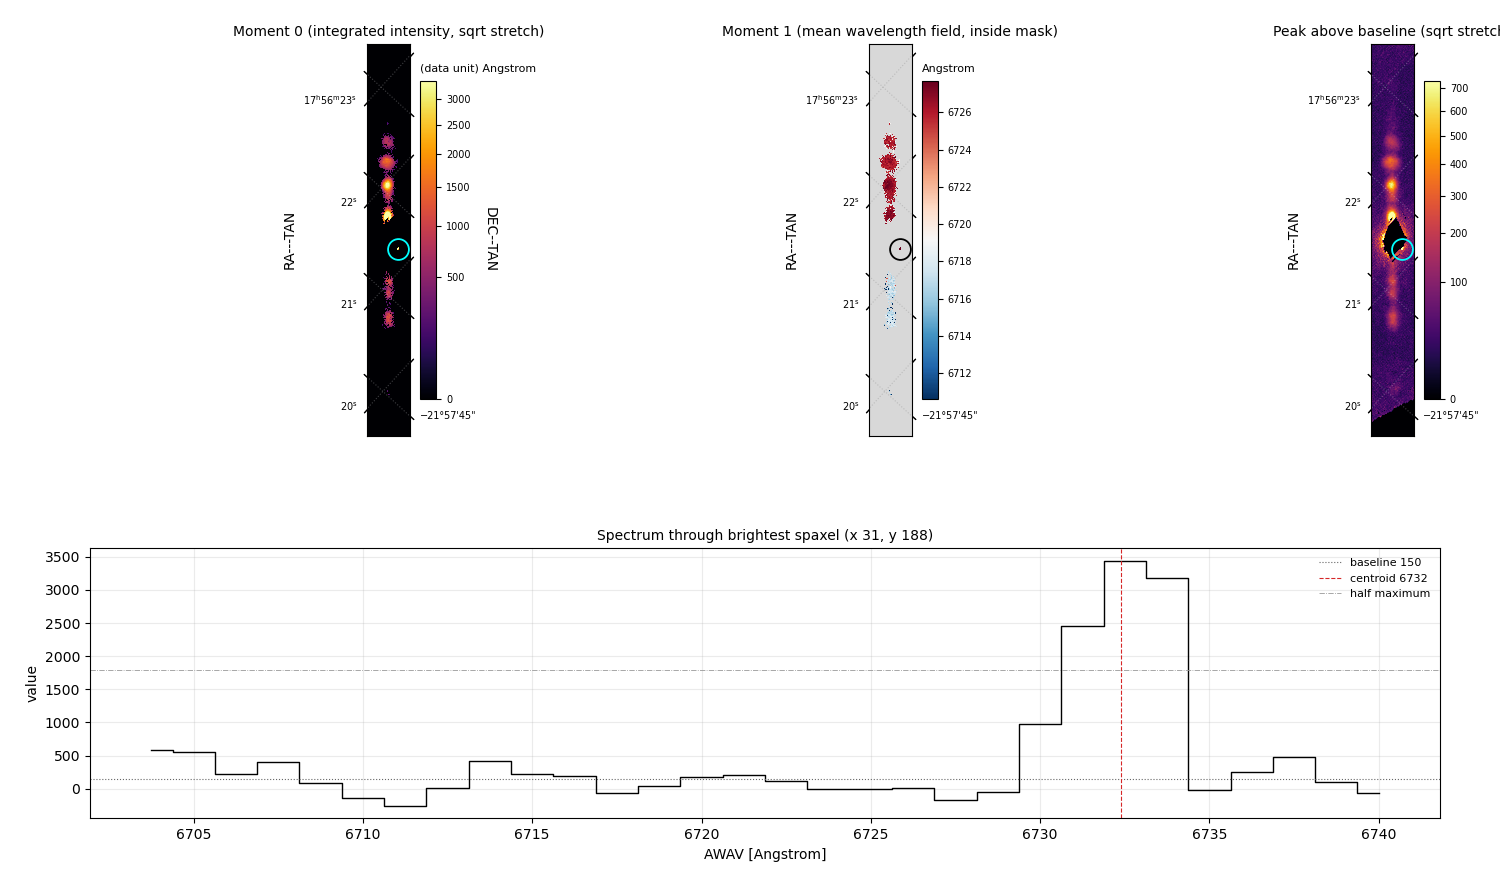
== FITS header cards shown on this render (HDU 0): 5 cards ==
CTYPE1  = 'RA---TAN'           / Right ascension, gnomonic projection
CTYPE2  = 'DEC--TAN'           / Declination, gnomonic projection
CTYPE3  = 'AWAV    '           / Coordinate type code
NAXIS3  =                   30
CUNIT3  = 'Angstrom'           / Units of coordinate increment and value

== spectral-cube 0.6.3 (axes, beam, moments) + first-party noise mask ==
SpectralCube HDU 0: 30 channels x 395 x 43 spaxels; data unit - (no OBJECT/TELESCOP card: untitled figure)
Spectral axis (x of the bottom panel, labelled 'AWAV [Angstrom]'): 6703.7 .. 6740.0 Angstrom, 30 channels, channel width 1.25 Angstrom
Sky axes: RA---TAN/DEC--TAN; field 0.143' x 1.32' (0.2 arcsec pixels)
Beam: none in the file (no ellipse drawn)
Caveat (lower limits): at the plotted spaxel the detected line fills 12 of 30 channels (40%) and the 18 channels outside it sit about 147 (their median) below the dotted baseline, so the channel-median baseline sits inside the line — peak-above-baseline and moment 0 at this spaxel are lower limits by about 147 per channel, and W50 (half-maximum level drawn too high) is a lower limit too
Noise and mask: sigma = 12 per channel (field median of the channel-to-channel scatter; agrees with the line-free scatter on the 14039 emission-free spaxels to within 7%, no correlation factor applied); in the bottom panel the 18 channels outside the detected line wander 121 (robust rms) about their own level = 9.8x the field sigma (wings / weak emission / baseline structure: the noise itself is not readable there); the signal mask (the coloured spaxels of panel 2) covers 7% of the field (22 specks under 2 px dropped from it)
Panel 1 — Moment 0 (line voxels x channel width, (data unit) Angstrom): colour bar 0 .. 3380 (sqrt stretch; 0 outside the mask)
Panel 2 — Moment 1 (intensity-weighted mean wavelength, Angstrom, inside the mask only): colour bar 6710.6 .. 6727.7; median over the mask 6725.8
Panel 3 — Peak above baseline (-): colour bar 0 .. 735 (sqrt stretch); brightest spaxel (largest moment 0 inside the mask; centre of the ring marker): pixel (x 31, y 188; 0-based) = ICRS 17h56m21.2s -21d57m22s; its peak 3290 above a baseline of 150
Panel 4 — spectrum at that spaxel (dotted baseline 150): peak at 6732.5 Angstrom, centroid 6732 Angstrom (red dashed line; intensity-weighted over the run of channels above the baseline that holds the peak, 6729.4 .. 6734.4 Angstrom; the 3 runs listed below outside that range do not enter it, the 1 inside it does), W50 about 4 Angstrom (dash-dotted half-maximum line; edge to edge of the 3 channels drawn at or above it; only the peak's own feature rises above it); detected line = 12 of 30 channels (40%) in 4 separate runs between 6703.1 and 6738.1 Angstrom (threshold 4 sigma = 49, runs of >= 2 channels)
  those 4 runs, left to right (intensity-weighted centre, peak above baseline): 6705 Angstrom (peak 440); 6714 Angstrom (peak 270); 6732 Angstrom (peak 3300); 6737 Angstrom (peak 330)